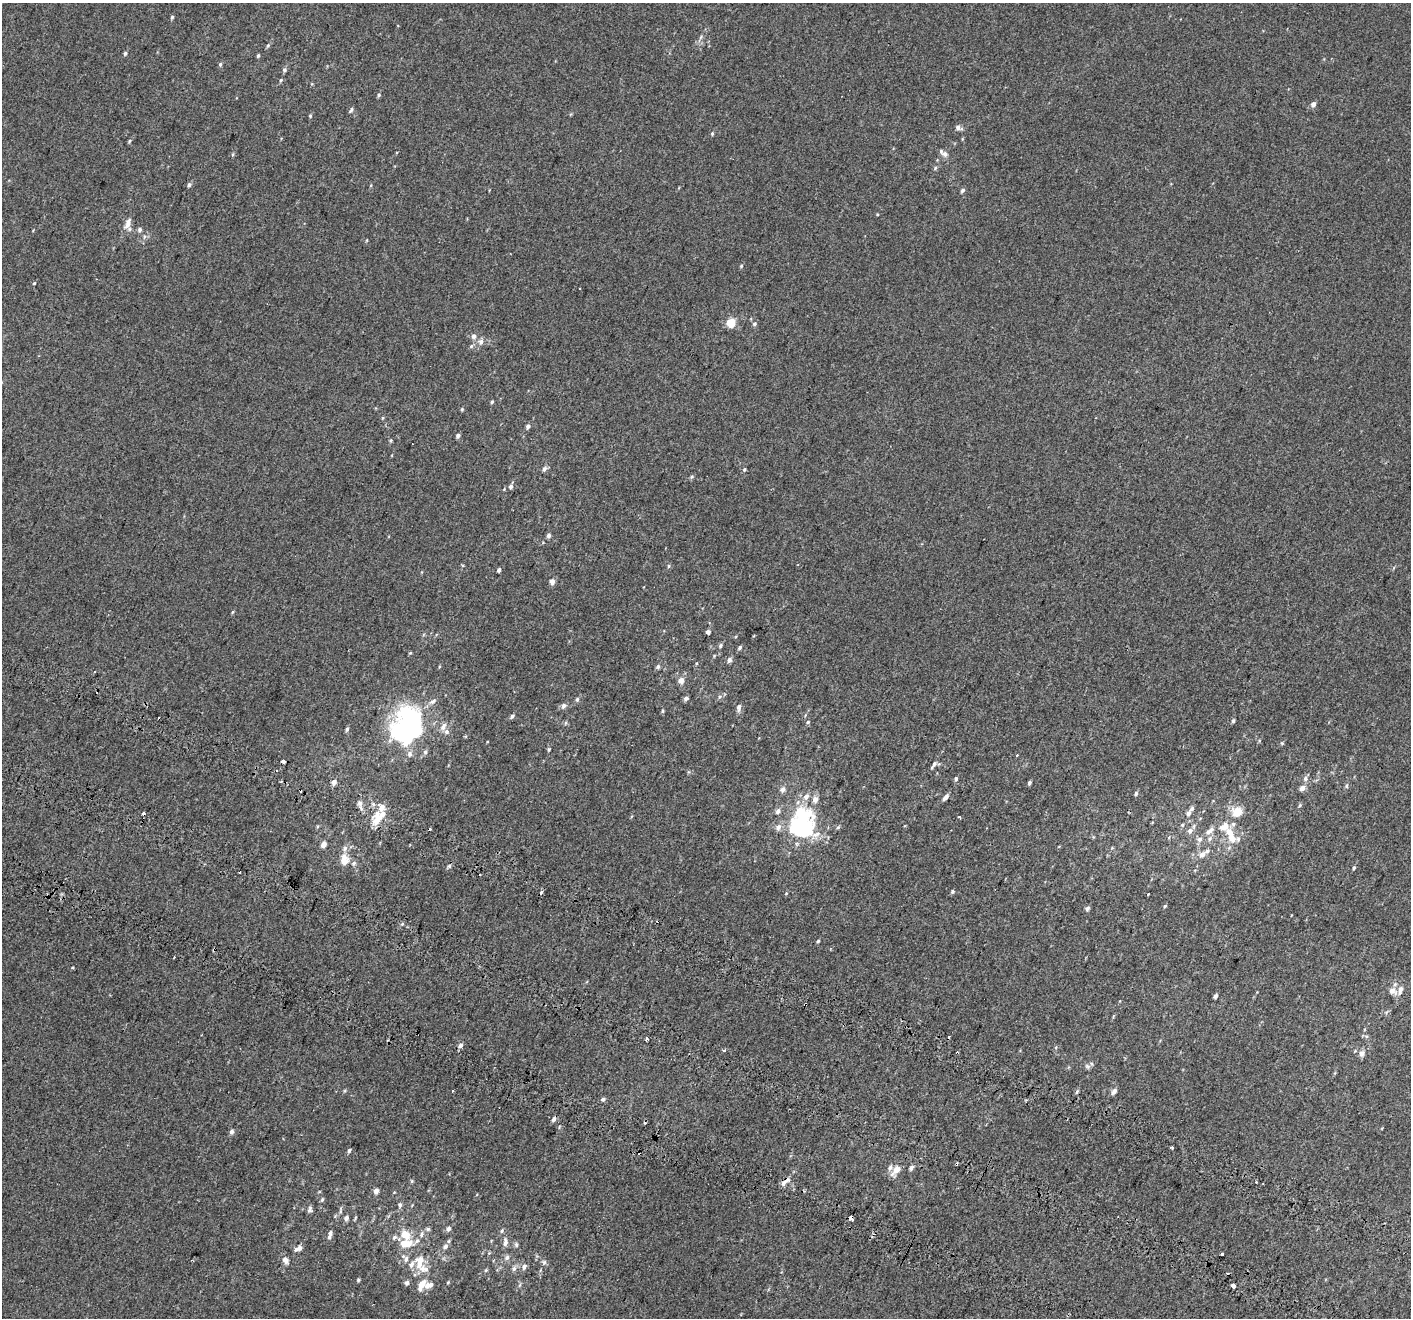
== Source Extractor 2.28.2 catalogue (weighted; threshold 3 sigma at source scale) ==
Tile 6 of 4 x 4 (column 2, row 2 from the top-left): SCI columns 1488-2896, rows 3014-4329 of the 5785 x 5965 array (HDU 1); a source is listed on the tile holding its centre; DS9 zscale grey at full resolution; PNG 1413 x 1320 px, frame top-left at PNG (2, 3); no overlay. Shown black and unused: <1% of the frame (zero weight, under 2 of 3 exposures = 6% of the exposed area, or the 3 px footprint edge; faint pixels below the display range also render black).
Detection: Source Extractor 2.28.2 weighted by HDU 2 'WHT'; one run over the whole footprint, this tile lists its part. Background 0.00147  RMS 0.0064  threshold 0.0287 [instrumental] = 3 sigma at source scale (4.5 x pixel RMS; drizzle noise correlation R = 1.50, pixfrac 1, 0.0396/0.0396 arcsec/px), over >= 5 px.
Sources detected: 217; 4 inside a brighter object's white glare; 15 cosmic-ray / hot-pixel residue — not listed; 27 inside a brighter listed object's ellipse — not listed separately; the other 171 listed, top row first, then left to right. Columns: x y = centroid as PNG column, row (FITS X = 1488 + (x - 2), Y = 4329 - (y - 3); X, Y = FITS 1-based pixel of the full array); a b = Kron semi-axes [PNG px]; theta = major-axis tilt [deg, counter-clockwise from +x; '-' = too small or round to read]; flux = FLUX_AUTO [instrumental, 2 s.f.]
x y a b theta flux
172 17 6 4 73 0.89
701 37 6 4 71 0.94
268 45 6 4 55 0.88
125 53 5 4 - 1
258 56 5 3 - 0.8
220 64 6 4 -80 1
284 70 6 5 - 1.2
281 80 5 4 - 0.75
379 95 5 4 - 0.95
1313 104 5 4 - 3
351 110 8 4 51 1.2
310 116 5 4 - 0.67
958 128 10 6 -23 1.9
712 133 5 4 - 0.75
129 141 5 4 - 0.7
945 154 9 7 -27 2.2
233 155 5 4 - 0.87
935 168 6 4 50 0.86
189 185 5 5 - 1.3
962 190 5 5 - 1.4
128 223 15 7 68 4.3
140 229 6 5 - 1.4
367 240 5 3 - 0.47
741 266 5 4 - 0.71
34 283 4 3 - 0.63
579 289 3 3 - 0.94
731 323 5 5 - 25
754 324 6 5 - 1
474 336 7 6 - 2.2
481 342 8 7 - 2.4
471 346 6 5 - 1
492 402 4 4 - 0.88
462 409 5 4 - 0.66
382 418 5 3 - 0.53
528 426 5 4 - 2.2
458 435 5 4 - 1.6
391 440 5 4 - 0.68
544 469 6 5 - 2
744 469 5 4 - 0.84
692 477 6 5 - 0.94
511 486 5 5 - 1.8
548 535 5 5 - 1.7
669 566 5 4 - 0.71
499 570 4 4 - 1.4
552 581 5 4 - 3.4
233 612 5 3 - 0.64
708 632 4 4 - 2.4
720 645 6 5 - 1.1
740 647 5 4 - 1.2
410 653 5 4 - 0.57
729 660 6 5 - 2
658 667 5 5 - 1.2
681 680 5 5 - 5
720 697 7 5 23 1.3
686 698 7 5 35 1.4
577 699 7 5 63 1.2
433 701 12 6 33 2.5
564 706 8 6 49 1.9
739 707 9 5 82 2.3
663 711 6 4 89 0.69
512 716 6 4 47 1.3
1233 721 5 4 - 1
808 722 5 5 - 0.92
566 723 6 4 88 0.83
410 725 35 30 -75 95
443 727 11 7 64 3
347 729 5 4 - 1.2
1282 743 6 4 18 0.63
549 749 5 4 - 0.76
1017 755 3 3 - 0.6
282 761 4 3 - 12
934 764 8 5 60 1.7
956 779 5 5 - 1.2
1305 779 8 7 - 1.8
281 781 3 3 - 1.2
334 782 5 5 - 3.7
1029 783 5 3 - 1.2
1347 786 8 4 82 0.98
1303 788 6 5 - 3.7
783 789 7 6 - 2.5
300 790 4 3 - 2.8
1136 793 6 4 85 1.1
806 796 9 7 56 3.3
946 797 7 4 43 2.9
815 799 6 5 - 3.8
360 804 13 6 -75 2.9
1300 805 6 4 47 0.91
1192 809 8 5 49 1.8
778 811 8 6 48 2.1
1237 812 11 10 - 9.2
959 817 4 3 - 0.83
379 818 20 15 60 12
1233 824 7 6 - 1.7
1182 825 5 4 - 0.91
803 831 32 22 -6 51
1190 831 8 7 - 2.7
1208 832 12 8 42 3.4
1232 838 14 11 -54 6.9
323 844 5 4 - 4.4
345 848 8 6 60 2.2
1202 854 8 6 35 3.5
344 860 10 7 -89 8.3
354 863 8 6 45 1.6
449 866 5 4 - 1
1354 868 5 4 - 0.84
240 872 3 2 - 0.57
479 874 3 3 - 1.1
952 892 5 4 - 1.1
786 893 4 3 - 0.51
1148 894 3 2 - 0.4
1165 906 5 4 - 0.78
1087 908 6 5 - 1.5
402 924 5 4 - 0.77
818 941 4 4 - 0.74
1393 991 11 8 -38 4.1
1215 996 4 3 - 1.5
806 1004 3 3 - 1.8
1366 1036 6 4 -42 1
646 1038 3 3 - 3.7
460 1046 7 5 35 2
724 1050 3 3 - 2.9
1362 1053 9 7 66 2.5
1087 1066 9 5 -27 1.4
344 1091 6 3 70 0.64
453 1091 3 3 - 1.7
1114 1091 9 6 47 2.1
603 1099 6 5 - 1.2
553 1119 6 5 - 1.9
231 1132 6 5 - 1.8
1172 1148 4 3 - 0.73
349 1150 5 4 - 1.2
890 1168 8 6 65 2.1
911 1168 6 5 - 1.6
896 1170 10 5 56 8
412 1181 6 4 89 0.7
1256 1182 3 2 - 0.71
783 1183 12 6 51 2.7
376 1191 5 4 - 3.3
322 1200 6 4 63 0.91
400 1205 6 5 - 1.6
310 1209 8 6 80 1.5
346 1218 6 5 - 2
851 1218 5 4 - 9.2
428 1229 7 5 -15 1.1
448 1229 6 5 - 2
502 1231 6 5 - 1.1
330 1233 6 6 - 1.4
421 1234 8 6 58 1.9
405 1235 15 9 -48 10
394 1237 8 6 45 1.7
505 1242 12 6 86 2.8
516 1244 7 5 -75 1.2
445 1246 7 6 - 2.1
299 1248 9 5 27 3.3
489 1253 5 4 - 0.65
1222 1254 3 3 - 3.5
507 1258 7 6 - 2.1
406 1259 9 7 83 2.7
285 1260 10 7 -47 3
544 1262 8 6 76 1.5
524 1267 7 6 - 2.2
514 1268 8 6 73 1.7
423 1269 16 10 -22 6.7
486 1270 5 4 - 0.77
358 1280 4 3 - 0.85
448 1282 4 4 - 0.59
407 1283 6 5 - 1.7
421 1284 15 7 63 6.3
431 1285 6 5 - 1.8
520 1285 6 4 86 0.95
1233 1286 4 4 - 4.6
Overlapping masked pixels (flux is a lower limit): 4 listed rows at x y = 300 790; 806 1004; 783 1183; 851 1218